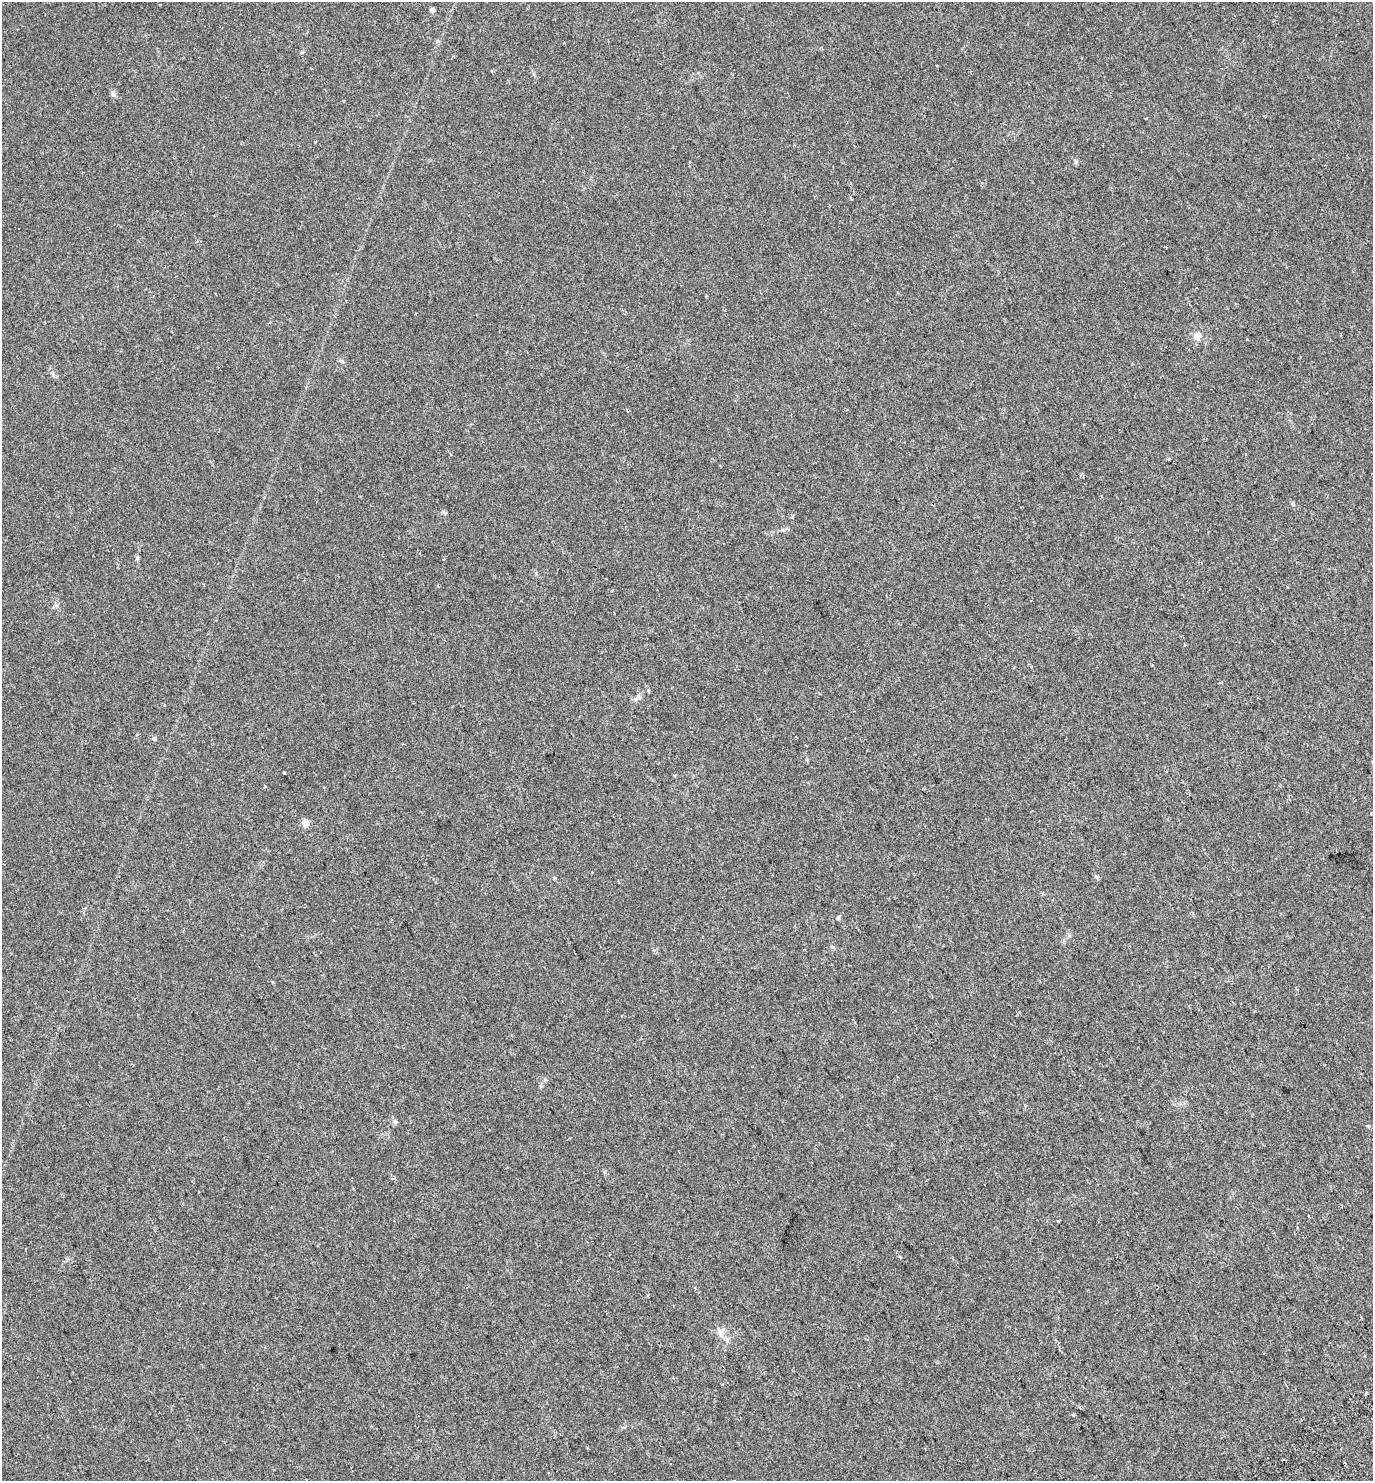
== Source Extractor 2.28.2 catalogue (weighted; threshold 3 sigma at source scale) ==
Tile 6 of 4 x 4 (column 2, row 2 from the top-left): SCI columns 1636-3006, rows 3015-4493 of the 5950 x 6034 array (HDU 1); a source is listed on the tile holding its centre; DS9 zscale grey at full resolution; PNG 1375 x 1483 px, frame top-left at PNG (2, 2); no overlay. Shown black and unused: <1% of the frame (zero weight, under 2 of 3 exposures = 4% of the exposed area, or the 3 px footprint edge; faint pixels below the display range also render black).
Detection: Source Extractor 2.28.2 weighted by HDU 2 'WHT'; one run over the whole footprint, this tile lists its part. Background 0.0136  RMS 0.0058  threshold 0.026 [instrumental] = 3 sigma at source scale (4.5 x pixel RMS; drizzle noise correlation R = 1.50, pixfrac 1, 0.0396/0.0396 arcsec/px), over >= 5 px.
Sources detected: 20; all 20 listed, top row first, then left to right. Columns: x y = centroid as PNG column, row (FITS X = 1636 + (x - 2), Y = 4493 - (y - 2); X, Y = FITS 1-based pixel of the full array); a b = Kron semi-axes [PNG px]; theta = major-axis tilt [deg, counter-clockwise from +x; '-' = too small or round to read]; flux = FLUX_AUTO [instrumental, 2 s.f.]
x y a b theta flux
432 10 4 4 - 2.6
113 94 9 6 -47 1.5
1076 162 7 4 -71 0.76
1197 336 12 10 62 3.5
341 361 7 5 -21 0.97
1293 503 5 5 - 0.89
444 512 7 4 -45 0.76
792 517 4 3 - 1.1
137 558 6 5 - 0.91
648 691 5 4 - 0.64
637 697 13 6 44 2
154 739 6 5 - 0.98
284 773 3 3 - 1.1
305 824 5 5 - 11
592 872 3 2 - 0.53
554 878 6 3 -19 0.51
838 918 6 4 19 0.67
395 1121 6 4 -44 0.87
720 1333 16 6 -73 3.1
1283 1460 3 3 - 3.5
Unlisted compact peaks at least as high as the median listed source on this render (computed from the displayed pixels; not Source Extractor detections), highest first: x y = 1096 877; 1069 935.